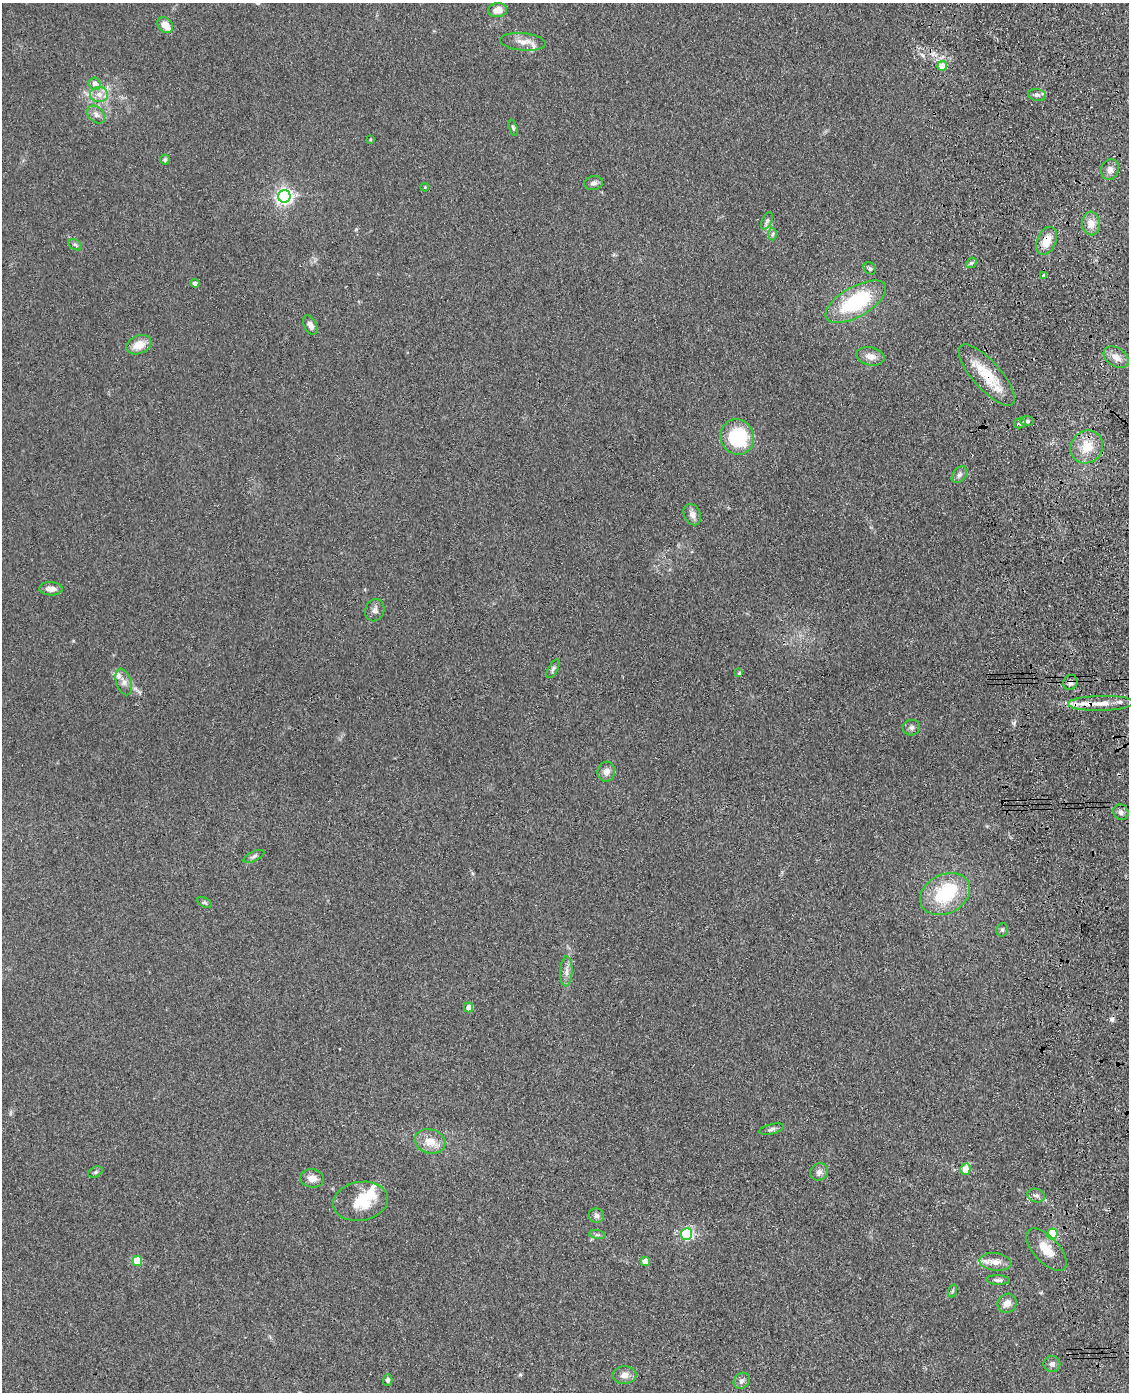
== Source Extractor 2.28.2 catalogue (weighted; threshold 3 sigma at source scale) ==
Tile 6 of 4 x 3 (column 2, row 2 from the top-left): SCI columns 1244-2370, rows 1643-3032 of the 4740 x 4572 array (HDU 1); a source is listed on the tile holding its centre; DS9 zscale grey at full resolution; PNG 1131 x 1394 px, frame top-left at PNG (2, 3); each listed source drawn as its Kron ellipse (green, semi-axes under 4 px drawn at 4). Shown black and unused: <1% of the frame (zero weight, under 3 of 4 exposures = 6% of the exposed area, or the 3 px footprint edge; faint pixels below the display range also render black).
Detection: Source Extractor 2.28.2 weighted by HDU 2 'WHT'; one run over the whole footprint, this tile lists its part. Background 0.0882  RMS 0.0092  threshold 0.0414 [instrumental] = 3 sigma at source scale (4.5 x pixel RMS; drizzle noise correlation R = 1.50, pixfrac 1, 0.05/0.05 arcsec/px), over >= 5 px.
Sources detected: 81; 2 inside a brighter object's white glare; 1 cosmic-ray / hot-pixel residue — neither listed nor drawn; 3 inside a brighter listed object's ellipse — not listed separately; the other 75 listed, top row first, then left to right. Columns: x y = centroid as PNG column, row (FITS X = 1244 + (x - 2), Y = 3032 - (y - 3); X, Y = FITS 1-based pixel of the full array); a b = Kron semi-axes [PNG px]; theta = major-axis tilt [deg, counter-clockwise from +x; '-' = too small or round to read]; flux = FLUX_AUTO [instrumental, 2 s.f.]
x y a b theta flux
498 10 9 7 6 9.2
165 25 9 6 -46 12
523 42 23 8 -5 9.5
942 66 5 4 - 11
95 84 6 6 - 5.6
99 94 9 7 -3 6.2
1037 95 9 5 -8 2.9
96 115 10 7 -45 4.1
513 128 8 4 -73 1.7
370 140 4 3 - 0.81
165 160 5 5 - 1.7
1110 169 10 9 - 5.3
593 183 9 7 13 3.5
425 187 4 3 - 0.81
284 196 6 6 - 320
767 221 9 5 65 2.6
1091 224 12 9 -87 8.6
773 234 6 4 88 1.6
1047 241 15 9 66 13
75 245 7 5 -31 1.8
971 263 6 4 42 1.5
870 268 7 5 -44 1.7
1043 275 3 3 - 1.3
195 283 4 4 - 3.6
856 302 34 15 29 71
310 325 10 6 -63 4.7
139 345 13 9 21 12
870 356 14 9 -13 7.5
1116 357 14 9 -32 8.1
987 375 39 14 -48 32
1027 421 7 4 1 2.2
1020 423 6 5 - 2.3
737 437 18 16 -64 66
1087 447 17 15 48 20
959 475 9 6 51 3.1
692 515 11 8 -64 5.1
51 589 11 6 -2 6.2
375 610 11 9 69 4.1
553 669 10 4 60 2.1
739 673 4 4 - 1.4
124 682 14 7 -72 5.5
1070 682 8 7 - 3.7
1101 703 33 7 1 14
911 728 8 7 - 3.1
606 772 10 8 81 5.5
1121 812 8 7 - 3.5
254 856 11 4 26 2.4
945 894 26 19 27 56
204 903 8 4 -29 1.5
1002 930 7 5 76 2
566 971 15 6 88 5.2
469 1008 5 4 - 7.3
771 1129 12 5 14 2.9
430 1141 15 12 -15 13
965 1169 6 5 - 16
96 1172 8 5 26 1.7
819 1172 9 8 - 4
312 1178 12 9 -6 7
1036 1195 9 6 -17 3.4
361 1201 27 19 9 29
596 1215 8 7 - 3.5
686 1234 6 6 - 120
1052 1234 5 5 - 40
597 1235 8 4 -8 1.7
1047 1250 26 13 -48 16
137 1261 5 5 - 28
645 1261 4 4 - 6.8
995 1262 16 9 -8 8.4
998 1280 12 5 -2 2.8
952 1291 6 4 70 1.4
1007 1303 10 9 - 6.9
1052 1364 8 8 - 3.5
624 1375 12 9 5 6.3
388 1380 5 4 - 2.5
742 1381 9 7 45 3.6
Overlapping masked pixels (flux is a lower limit): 4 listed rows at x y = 1047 241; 987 375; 1070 682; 1101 703